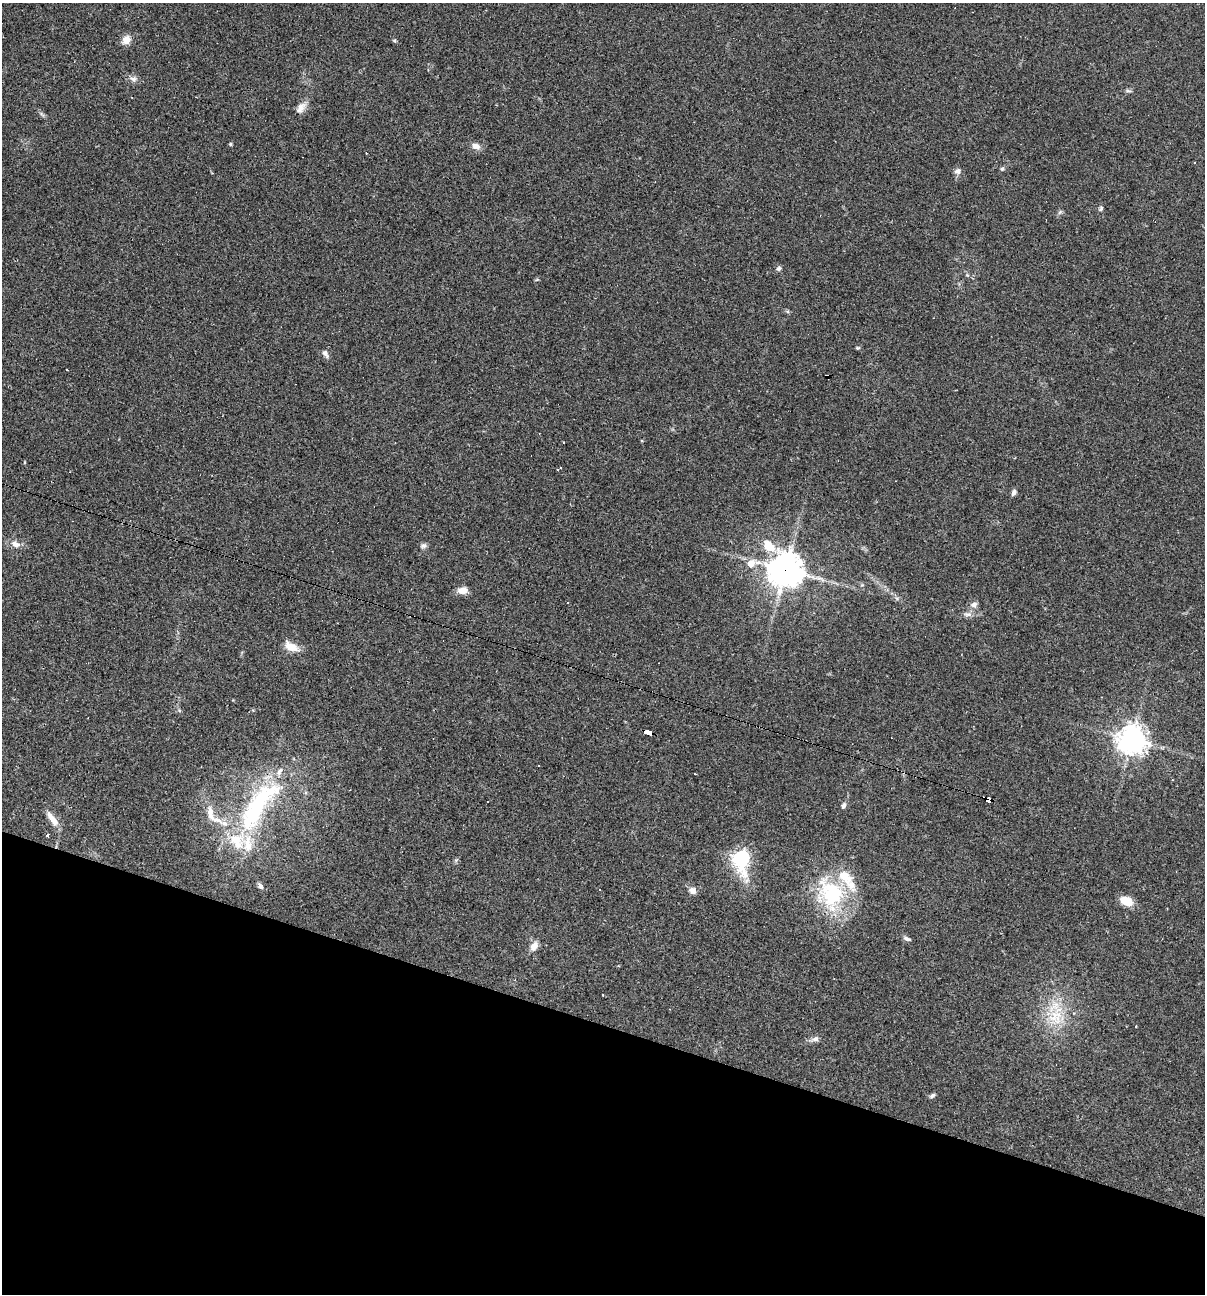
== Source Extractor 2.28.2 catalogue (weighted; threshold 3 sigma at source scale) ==
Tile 15 of 4 x 4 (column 3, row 4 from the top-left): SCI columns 2655-3857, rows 1-1292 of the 5183 x 5166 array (HDU 1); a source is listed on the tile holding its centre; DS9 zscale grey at full resolution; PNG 1207 x 1296 px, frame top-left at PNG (2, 3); no overlay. Shown black and unused: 21% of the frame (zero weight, under 2 of 3 exposures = <1% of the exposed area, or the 3 px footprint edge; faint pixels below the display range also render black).
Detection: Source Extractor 2.28.2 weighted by HDU 2 'WHT'; one run over the whole footprint, this tile lists its part. Background 0.0497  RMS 0.0052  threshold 0.0232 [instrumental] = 3 sigma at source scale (4.5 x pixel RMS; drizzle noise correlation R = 1.50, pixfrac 1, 0.05/0.05 arcsec/px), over >= 5 px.
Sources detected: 57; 8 cosmic-ray / hot-pixel residue — not listed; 6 inside a brighter listed object's ellipse — not listed separately; the other 43 listed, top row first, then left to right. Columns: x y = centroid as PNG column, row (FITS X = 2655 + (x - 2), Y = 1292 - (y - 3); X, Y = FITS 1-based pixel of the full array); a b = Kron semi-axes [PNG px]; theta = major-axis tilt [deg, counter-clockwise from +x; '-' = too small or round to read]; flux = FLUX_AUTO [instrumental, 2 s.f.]
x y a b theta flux
126 40 10 8 56 4.7
394 41 6 4 -34 0.74
133 79 9 6 -39 1.9
1128 91 7 4 -18 0.85
301 108 18 9 54 4
230 144 5 4 - 0.62
476 146 11 8 -17 3
1002 169 5 5 - 0.78
958 171 8 7 - 2.1
1101 208 7 4 63 0.92
779 268 6 5 - 1.2
858 348 6 4 18 0.63
325 354 10 6 -58 1.9
24 462 4 3 - 0.41
561 468 3 3 - 0.59
1014 493 9 5 68 1.4
15 544 13 8 -23 3.5
423 546 8 7 - 1.5
751 564 8 7 - 5.8
785 569 13 11 -52 920
463 590 10 7 3 4.9
974 604 10 7 25 2
968 614 12 5 5 2
291 647 17 9 -26 6.7
648 732 8 4 -19 59
1132 740 9 9 - 620
538 766 2 2 - 0.52
989 800 6 4 -11 130
843 805 8 6 75 1.4
257 806 88 26 56 71
210 813 19 8 -80 5.6
52 819 23 8 -54 5.2
47 835 3 3 - 1.2
741 858 9 7 -87 130
260 886 8 5 -58 1.4
693 890 9 8 - 2.5
831 893 48 32 -68 44
1126 901 13 8 -24 8.1
907 939 10 5 -23 1.4
534 946 11 7 56 4.1
1056 1017 24 21 74 18
815 1039 11 7 24 2.1
932 1096 8 5 34 1.2
Overlapping masked pixels (flux is a lower limit): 3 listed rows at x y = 785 569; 648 732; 989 800